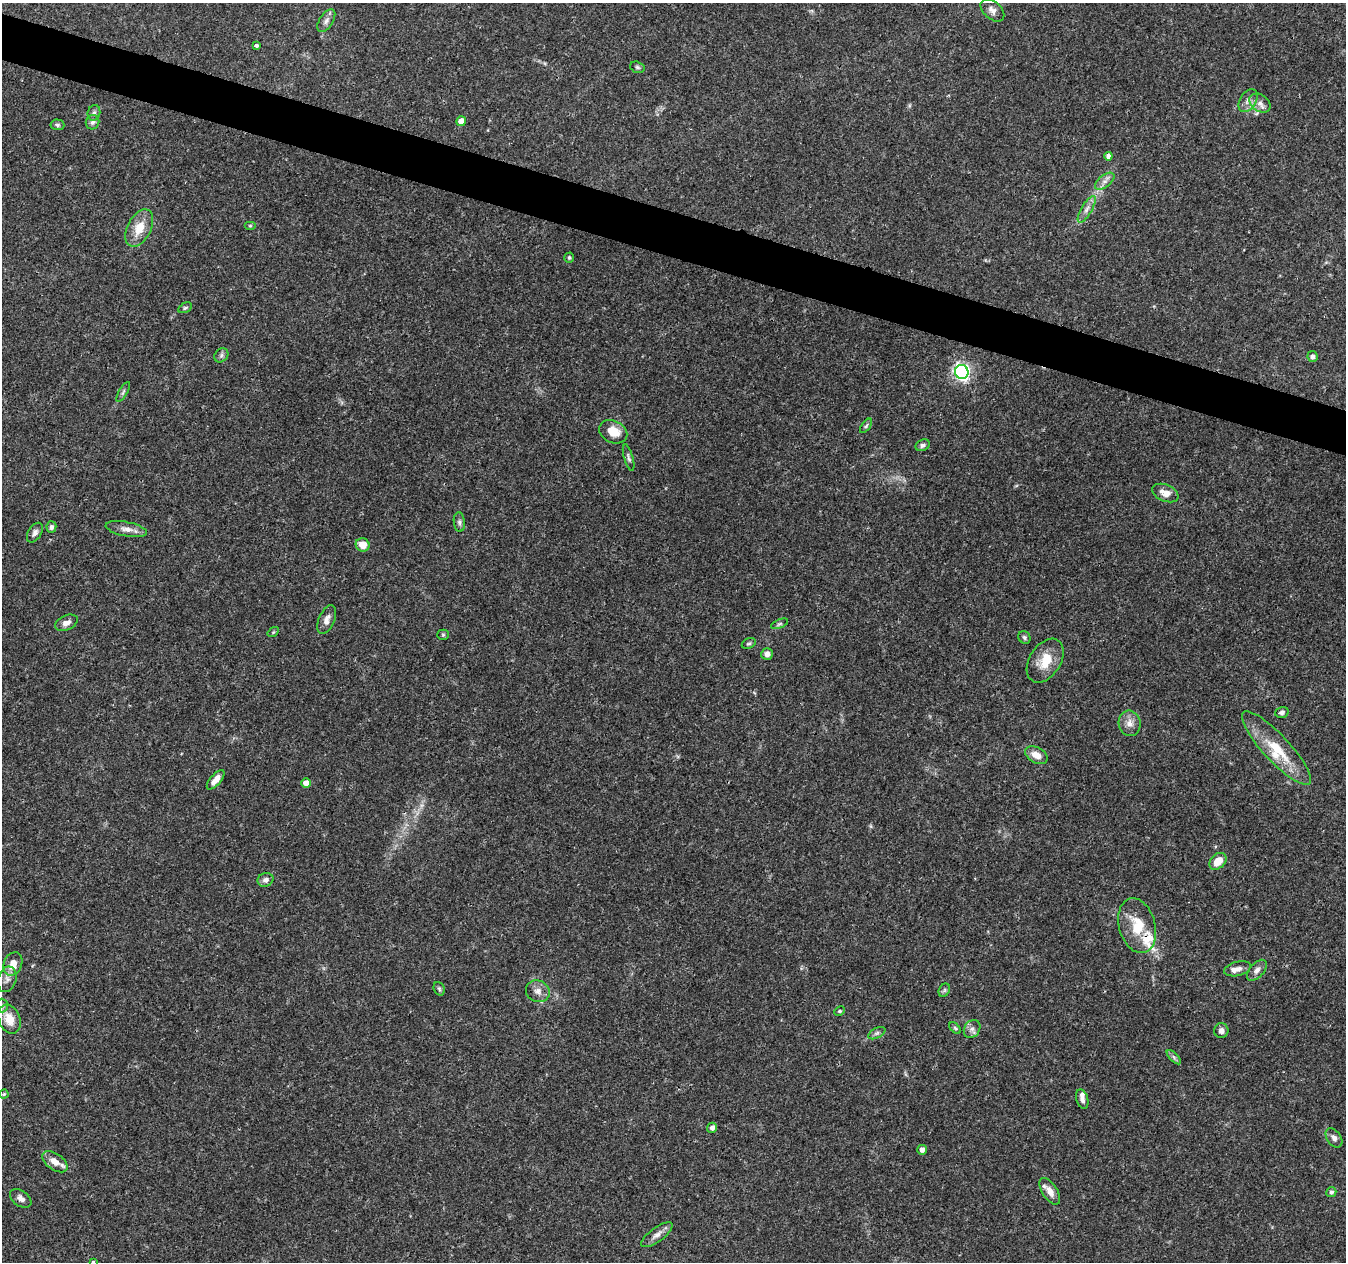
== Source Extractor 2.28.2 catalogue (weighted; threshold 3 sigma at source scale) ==
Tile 11 of 4 x 4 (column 3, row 3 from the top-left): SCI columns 2699-4042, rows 1544-2803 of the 5390 x 5544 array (HDU 1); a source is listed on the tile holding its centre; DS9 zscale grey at full resolution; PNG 1348 x 1264 px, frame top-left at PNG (2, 3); each listed source drawn as its Kron ellipse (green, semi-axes under 4 px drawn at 4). Shown black and unused: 4% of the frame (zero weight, under 3 of 4 exposures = <1% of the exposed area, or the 3 px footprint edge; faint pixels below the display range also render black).
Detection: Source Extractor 2.28.2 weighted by HDU 2 'WHT'; one run over the whole footprint, this tile lists its part. Background 0.0503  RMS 0.0025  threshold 0.0115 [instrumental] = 3 sigma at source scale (4.5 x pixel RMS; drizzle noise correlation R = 1.50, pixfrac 1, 0.0396/0.0396 arcsec/px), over >= 5 px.
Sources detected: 78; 3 inside a brighter listed object's ellipse — not listed separately; the other 75 listed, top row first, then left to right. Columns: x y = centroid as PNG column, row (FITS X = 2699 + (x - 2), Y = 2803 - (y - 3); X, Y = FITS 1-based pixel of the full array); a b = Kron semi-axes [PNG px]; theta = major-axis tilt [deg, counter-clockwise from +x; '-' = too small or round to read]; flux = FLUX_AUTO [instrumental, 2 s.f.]
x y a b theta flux
992 10 14 8 -41 1.5
326 21 12 7 57 1.2
256 46 4 3 - 0.99
637 67 7 5 -17 0.48
1248 101 12 8 58 1.5
1260 103 11 8 -35 1.5
94 113 8 6 74 0.74
461 121 5 4 - 2.7
93 122 7 6 - 0.72
57 125 7 5 -4 0.57
1108 156 4 4 - 1.1
1105 181 11 6 38 1.3
1087 209 15 5 60 1.4
250 226 6 4 0 0.3
139 228 20 11 63 4.8
569 258 5 4 - 0.42
185 308 7 4 30 0.42
221 355 8 6 48 0.66
1312 357 5 5 - 0.97
962 372 7 6 - 75
123 392 11 3 60 0.59
866 426 8 4 54 0.45
613 432 14 11 -26 4
923 445 7 5 25 0.67
629 458 14 4 -74 0.66
1165 493 14 8 -23 2.3
459 522 10 5 -84 0.67
51 527 6 5 - 0.72
126 529 21 7 -11 2
35 533 11 6 58 0.98
363 545 7 6 - 3.1
327 620 15 8 67 1.5
66 623 12 7 25 1.4
780 624 9 4 21 0.51
273 632 6 4 35 0.3
443 635 5 5 - 0.33
1024 637 7 6 - 0.55
749 643 7 5 27 0.45
767 654 6 5 - 1.1
1045 661 24 15 58 5.5
1282 712 7 5 19 0.76
1130 723 13 11 -79 2
1276 748 48 13 -47 9.4
1036 755 12 7 -28 2.7
216 780 12 5 49 2
306 783 5 4 - 2.5
1218 861 10 7 43 3.5
265 880 8 6 22 0.94
1137 926 28 18 -75 7.7
13 964 12 9 68 2.8
1237 969 14 7 14 1.6
1257 970 12 7 48 1.2
7 979 13 9 73 1.5
439 989 7 5 -68 0.43
944 990 7 5 61 0.49
538 991 12 10 -25 1.7
2 1006 7 6 - 0.74
840 1011 5 4 - 0.36
9 1019 15 10 -67 4.4
955 1028 7 4 -45 0.4
972 1029 9 7 57 1.1
1221 1031 7 7 - 1.2
877 1033 9 5 27 0.63
1174 1057 9 3 -46 0.52
4 1094 4 4 - 0.31
1082 1099 10 6 -74 1.1
712 1128 5 5 - 0.94
1334 1138 11 7 -54 1.1
922 1150 5 4 - 1.1
55 1162 14 8 -35 2.6
1050 1191 15 7 -57 2.1
1331 1192 5 4 - 0.74
21 1198 12 7 -35 1.3
657 1235 19 7 36 1.7
93 1262 3 3 - 0.39
Overlapping masked pixels (flux is a lower limit): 1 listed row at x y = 21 1198
Isophote crosses this tile's border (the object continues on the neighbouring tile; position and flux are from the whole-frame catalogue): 2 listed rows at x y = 2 1006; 93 1262